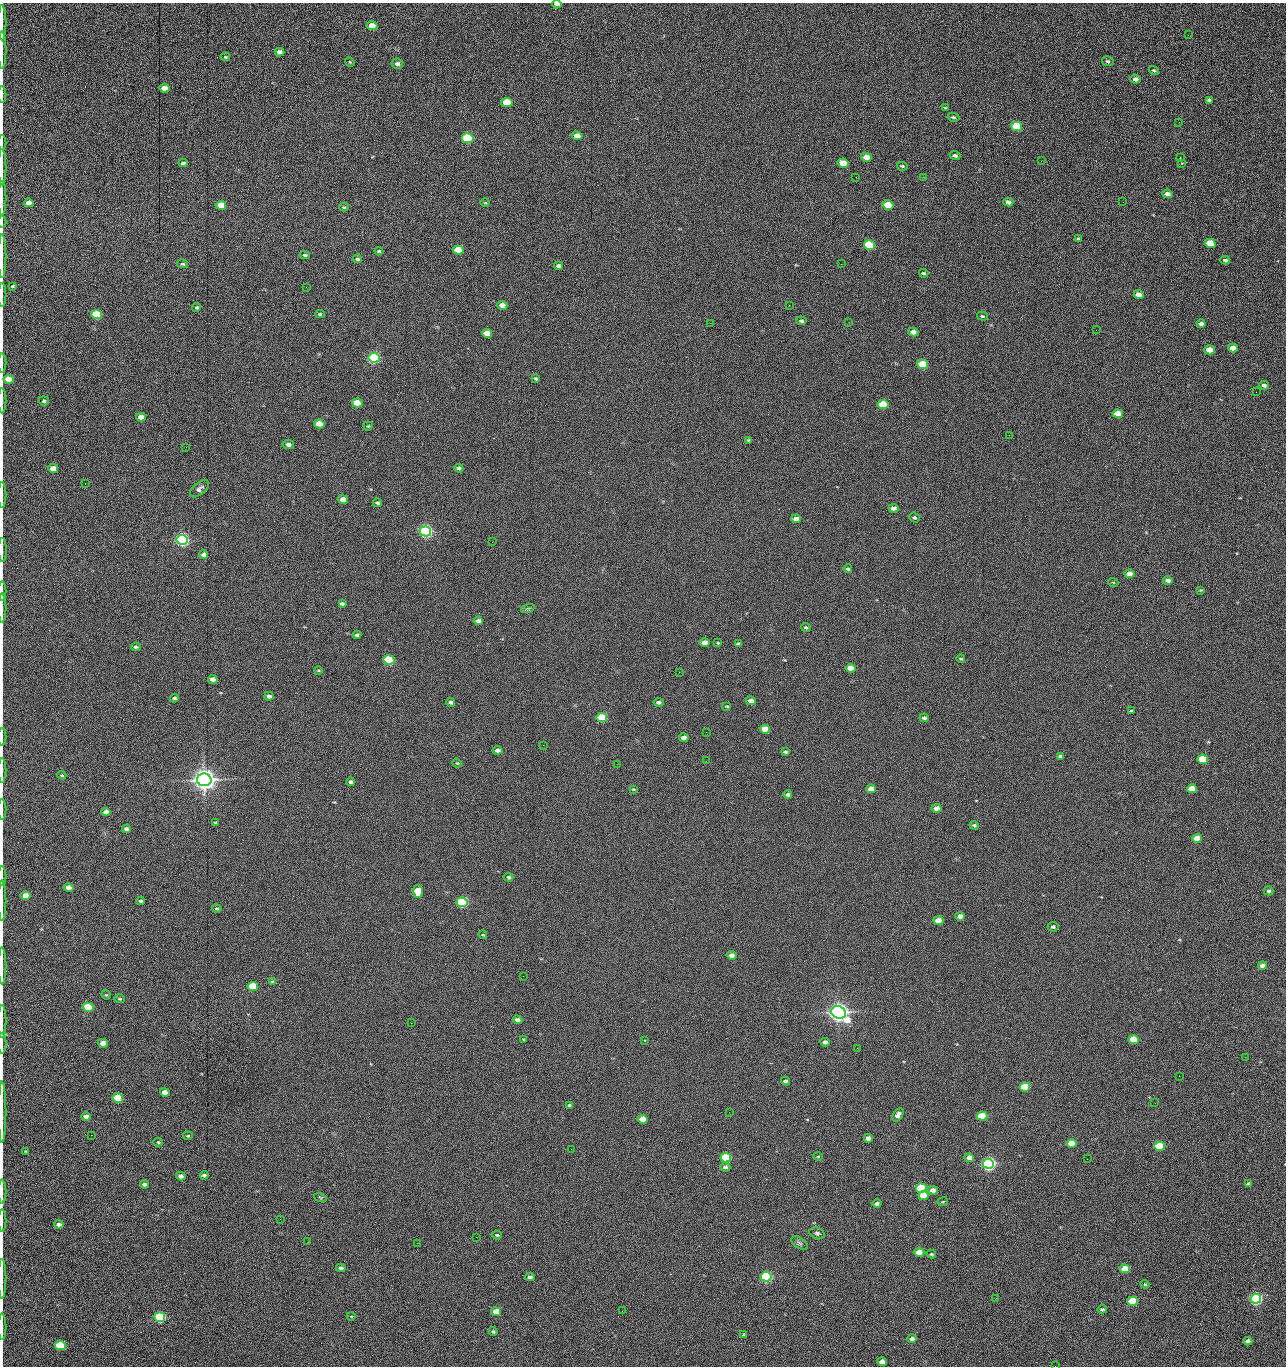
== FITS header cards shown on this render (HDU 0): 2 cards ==
NAXIS1  =                 1284 /fastest changing axis
NAXIS2  =                 1364 /next to fastest changing axis

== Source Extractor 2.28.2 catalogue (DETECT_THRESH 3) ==
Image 1284 x 1364 px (HDU 0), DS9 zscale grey, 1 PNG px = 1 image px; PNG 1288 x 1368 px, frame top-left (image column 1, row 1364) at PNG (2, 3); each listed source drawn as its Kron ellipse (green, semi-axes under 4 px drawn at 4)
Background 147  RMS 15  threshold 45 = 3 sigma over >= 5 px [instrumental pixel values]
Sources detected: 274; all 274 listed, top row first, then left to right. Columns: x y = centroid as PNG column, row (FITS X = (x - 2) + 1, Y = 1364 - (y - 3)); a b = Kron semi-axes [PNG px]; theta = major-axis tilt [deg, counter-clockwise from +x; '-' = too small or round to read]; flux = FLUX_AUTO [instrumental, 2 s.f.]
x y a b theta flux
557 4 5 3 - 3.3e+03
2 23 18 2 90 3.8e+03
372 25 5 4 - 1.3e+04
1188 35 3 2 - 7.9e+02
2 50 19 2 90 3.5e+03
279 52 5 4 - 5.3e+03
225 57 5 3 - 1.0e+03
1108 61 6 5 - 1.7e+03
350 62 5 4 - 8.7e+02
397 64 5 5 - 3.0e+03
1154 70 5 3 - 1.3e+03
1135 79 5 4 - 4.2e+03
164 88 5 4 - 1.4e+04
2 94 8 2 90 1.2e+03
1209 100 4 3 - 1.9e+03
507 102 5 4 - 4.2e+04
946 108 4 3 - 1.3e+03
953 117 6 4 -11 1.4e+03
1179 122 3 2 - 8.3e+02
1016 126 5 4 - 6.1e+04
577 136 5 4 - 1.4e+04
468 138 6 5 - 1.6e+05
2 143 7 2 90 1.4e+03
955 156 5 4 - 2.3e+03
866 157 5 4 - 1.2e+04
1180 158 2 2 - 7.0e+02
1041 161 3 2 - 1.3e+03
183 163 4 3 - 2.3e+03
843 163 5 4 - 2.8e+04
1182 163 4 3 - 9.8e+02
902 166 5 3 - 1.3e+03
2 167 18 2 90 3.2e+03
856 177 2 2 - 1.5e+03
923 177 2 2 - 1.2e+04
1167 194 5 4 - 6.2e+03
2 198 17 2 90 3.2e+03
1008 202 5 4 - 5.2e+03
1123 202 2 2 - 4.3e+02
29 203 5 4 - 1.0e+04
485 203 5 3 - 9.2e+02
221 205 5 4 - 2.0e+04
888 205 5 4 - 5.1e+04
344 207 4 3 - 1.5e+03
2 222 6 2 90 1.0e+03
1078 239 4 3 - 1.4e+03
1210 243 5 4 - 4.3e+04
869 245 5 4 - 1.0e+05
458 250 5 4 - 4.1e+04
379 251 4 3 - 1.4e+03
305 255 5 3 - 1.5e+03
2 256 22 2 90 4.2e+03
357 259 5 4 - 1.7e+03
1225 260 5 3 - 2.0e+03
183 264 5 4 - 1.6e+03
841 264 2 2 - 1.8e+04
558 266 4 3 - 2.6e+03
924 273 5 4 - 1.6e+03
13 286 3 3 - 1.2e+03
306 287 2 2 - 5.2e+02
2 295 12 2 90 1.8e+03
1139 295 5 4 - 7.6e+03
502 305 5 4 - 9.5e+03
789 305 2 2 - 6.0e+02
197 307 4 4 - 1.6e+03
320 314 5 4 - 1.2e+03
97 315 5 4 - 1.0e+05
982 316 5 4 - 1.5e+03
801 321 5 4 - 2.1e+03
849 322 2 2 - 6.4e+02
710 323 2 2 - 2.3e+03
1201 324 4 4 - 3.8e+03
1096 330 2 2 - 6.7e+02
913 332 5 4 - 7.6e+03
487 333 5 4 - 1.6e+04
1233 348 5 4 - 1.0e+04
1210 350 5 4 - 1.6e+04
374 358 6 5 - 3.0e+05
2 363 10 2 90 1.5e+03
923 364 5 4 - 5.8e+04
535 378 4 3 - 1.3e+03
9 379 5 4 - 2.5e+04
1264 385 5 4 - 2.7e+03
1256 392 2 2 - 7.5e+02
2 401 13 2 90 2.1e+03
44 401 5 4 - 1.8e+03
357 403 5 4 - 3.7e+04
883 405 5 4 - 6.0e+04
1118 414 5 4 - 1.9e+04
141 417 5 4 - 8.5e+03
319 424 5 4 - 2.9e+04
368 426 4 4 - 1.2e+03
1009 435 2 2 - 2.4e+03
749 440 4 3 - 1.7e+03
288 444 6 4 -10 4.3e+03
186 447 2 2 - 2.2e+03
53 468 5 4 - 1.2e+04
459 468 4 4 - 2.5e+03
85 483 2 2 - 5.6e+02
199 489 11 6 41 3.5e+03
2 495 13 2 90 2.0e+03
343 500 5 4 - 1.0e+04
377 503 4 3 - 2.2e+03
893 508 5 4 - 6.1e+03
914 518 5 4 - 1.8e+03
796 519 5 4 - 8.2e+03
425 531 6 5 - 5.0e+05
182 540 5 5 - 5.3e+05
492 542 2 2 - 1.8e+03
2 550 12 2 -90 2.6e+03
204 555 4 4 - 4.0e+03
848 569 4 3 - 1.9e+03
1130 574 5 4 - 1.3e+04
1168 580 4 4 - 3.9e+03
1113 582 5 3 - 8.3e+02
1200 590 4 3 - 9.5e+02
2 591 9 2 90 1.6e+03
342 603 4 3 - 2.0e+03
2 608 15 2 90 2.3e+03
528 608 7 4 18 1.9e+03
478 621 4 4 - 4.2e+03
806 627 5 4 - 1.4e+03
357 635 4 3 - 2.2e+03
705 643 5 4 - 1.0e+04
718 643 4 3 - 9.4e+02
738 644 3 3 - 1.6e+03
136 647 5 4 - 1.8e+03
961 659 4 3 - 1.1e+03
389 660 5 4 - 1.6e+05
851 668 5 4 - 1.4e+04
318 670 4 3 - 7.8e+02
679 672 2 2 - 2.5e+03
213 679 5 4 - 7.6e+03
269 696 4 3 - 4.0e+03
174 698 4 4 - 2.1e+03
751 701 5 4 - 6.0e+03
451 702 4 3 - 2.4e+03
659 702 5 4 - 2.6e+03
727 706 4 3 - 1.1e+03
1131 711 3 3 - 1.4e+03
602 718 5 4 - 6.6e+04
924 718 5 4 - 2.6e+03
765 729 5 4 - 2.7e+04
706 732 2 2 - 4.7e+02
2 737 9 2 90 1.4e+03
684 738 5 4 - 7.4e+03
543 745 2 2 - 2.1e+03
498 750 5 4 - 4.5e+03
785 752 4 3 - 1.7e+03
1060 756 4 3 - 1.9e+03
1203 759 5 4 - 7.6e+04
706 761 2 2 - 1.6e+03
457 763 5 4 - 1.1e+03
617 764 2 2 - 2.0e+03
2 770 12 2 90 2.2e+03
62 775 4 3 - 1.2e+03
204 780 7 6 - 1.5e+06
351 782 4 4 - 2.5e+03
633 789 4 3 - 1.0e+03
871 789 5 4 - 1.1e+04
1192 789 5 4 - 2.5e+04
788 795 4 3 - 3.0e+03
936 808 5 4 - 8.2e+03
2 809 10 2 90 1.9e+03
106 812 5 4 - 6.8e+03
215 823 4 3 - 1.1e+03
974 825 4 4 - 1.5e+03
126 829 4 4 - 3.9e+03
1197 838 5 4 - 1.5e+04
2 876 10 2 90 1.6e+03
509 877 4 4 - 2.0e+03
69 888 5 4 - 1.2e+04
418 891 6 5 - 2.8e+04
1269 891 5 4 - 1.9e+03
26 896 5 4 - 1.6e+04
2 900 20 2 90 3.2e+03
141 901 4 3 - 2.0e+03
462 902 5 4 - 2.4e+05
217 908 4 4 - 1.4e+03
960 916 5 4 - 5.9e+03
938 921 5 4 - 1.9e+04
1053 927 6 4 11 2.1e+03
483 935 4 3 - 8.3e+02
731 955 5 4 - 6.2e+03
2 966 18 2 90 3.3e+03
1262 966 4 4 - 7.2e+03
523 976 2 2 - 1.4e+03
273 982 4 4 - 1.9e+03
253 986 5 4 - 6.1e+04
106 995 5 4 - 1.1e+03
120 999 5 4 - 1.4e+03
88 1007 5 4 - 7.7e+04
839 1012 7 6 - 1.2e+06
518 1020 5 4 - 4.4e+03
2 1021 16 2 90 2.7e+03
411 1023 2 2 - 3.5e+03
524 1039 3 3 - 9.8e+02
644 1040 3 3 - 8.9e+02
1133 1040 5 4 - 4.8e+04
825 1042 4 4 - 3.7e+03
103 1043 5 4 - 1.1e+04
2 1044 10 2 90 1.6e+03
857 1048 3 2 - 1.0e+03
1245 1057 3 2 - 1.3e+03
1179 1076 2 2 - 1.7e+03
786 1081 4 3 - 3.2e+03
1025 1087 5 4 - 8.9e+04
165 1092 5 4 - 1.2e+04
118 1098 5 4 - 6.6e+04
1155 1103 2 2 - 5.4e+02
570 1105 4 3 - 1.8e+03
2 1112 30 2 90 5.6e+03
729 1112 2 2 - 6.9e+02
898 1115 7 4 55 5.0e+03
86 1116 5 4 - 5.6e+03
982 1116 5 4 - 7.3e+04
643 1119 5 4 - 2.1e+04
91 1135 2 2 - 1.6e+03
188 1136 5 3 - 1.1e+03
868 1138 4 4 - 7.2e+03
158 1142 4 4 - 1.1e+03
1072 1144 5 4 - 3.2e+04
1160 1146 5 4 - 9.9e+04
571 1149 2 2 - 6.9e+02
26 1151 4 3 - 1.2e+03
818 1157 5 3 - 1.0e+03
726 1158 5 4 - 1.5e+05
969 1158 5 4 - 7.8e+03
1087 1159 2 2 - 1.2e+03
988 1164 5 5 - 6.1e+05
725 1167 5 4 - 3.0e+03
204 1175 4 3 - 2.2e+03
181 1176 5 4 - 4.6e+03
144 1184 4 3 - 3.6e+03
1248 1184 4 3 - 1.9e+03
921 1188 5 4 - 1.5e+05
933 1190 5 4 - 6.4e+03
2 1192 12 2 90 2.1e+03
923 1195 5 4 - 1.7e+04
320 1197 6 4 -20 1.2e+03
943 1202 5 2 - 8.8e+02
877 1204 4 3 - 4.4e+03
280 1219 2 2 - 1.5e+03
2 1220 11 2 90 1.8e+03
59 1224 4 4 - 4.3e+03
817 1233 8 6 -19 2.4e+03
497 1235 4 3 - 1.5e+03
476 1237 2 2 - 4.6e+03
308 1242 2 2 - 1.1e+03
417 1243 2 2 - 3.5e+03
800 1243 9 5 -33 2.5e+03
919 1252 5 4 - 2.0e+04
931 1254 5 3 - 1.4e+03
341 1268 5 4 - 3.0e+03
1125 1269 5 4 - 2.7e+04
530 1277 5 4 - 3.1e+03
766 1277 5 4 - 3.1e+05
2 1279 20 2 90 3.8e+03
1145 1284 4 4 - 1.1e+03
996 1298 2 2 - 1.8e+03
1256 1299 5 5 - 3.6e+05
1133 1301 5 4 - 7.9e+04
1102 1309 5 3 - 1.8e+03
622 1311 2 2 - 5.7e+02
496 1312 5 4 - 1.8e+04
351 1316 4 3 - 8.1e+02
160 1317 5 5 - 2.4e+05
2 1327 13 2 90 2.4e+03
493 1331 4 3 - 1.5e+03
744 1335 4 3 - 1.4e+03
912 1339 4 3 - 4.1e+03
1248 1341 4 4 - 5.0e+03
60 1345 5 4 - 9.4e+04
882 1362 4 4 - 6.8e+03
1055 1366 2 2 - 1.3e+03
At the frame edge (FLAGS 8, measured only in part): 30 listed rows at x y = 557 4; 2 23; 2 50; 2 94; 2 143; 2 167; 2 198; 2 222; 2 256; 2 295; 2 363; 2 401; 2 495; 2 550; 2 591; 2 608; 2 737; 2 770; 2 809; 2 876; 2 900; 2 966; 2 1021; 2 1044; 2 1112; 2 1192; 2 1220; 2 1279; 2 1327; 1055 1366

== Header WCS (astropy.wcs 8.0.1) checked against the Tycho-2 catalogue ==
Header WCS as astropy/WCSLIB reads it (CRVAL/CRPIX/CD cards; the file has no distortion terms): RA---TAN/DEC--TAN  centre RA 15:41:41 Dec +51:59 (235.42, +51.98 deg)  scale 1.26 arcsec/px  FOV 26.9' x 28.5'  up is +92 deg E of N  parity flipped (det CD > 0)
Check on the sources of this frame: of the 60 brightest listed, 11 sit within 2.0 arcsec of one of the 11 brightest Tycho-2 stars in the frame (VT <= 12.29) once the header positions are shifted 0.50 arcsec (0.44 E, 0.24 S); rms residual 0.92 arcsec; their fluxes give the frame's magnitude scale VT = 25.23 - 2.5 log10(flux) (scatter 0.20 mag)
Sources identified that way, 11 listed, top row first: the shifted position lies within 2.0 arcsec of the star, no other Tycho-2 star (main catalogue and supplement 1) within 4.0 arcsec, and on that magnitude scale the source's flux lands within +1.5 / -3 mag of the star's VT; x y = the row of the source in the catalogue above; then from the Tycho-2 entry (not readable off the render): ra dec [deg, ICRS J2000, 3 dp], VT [Tycho-2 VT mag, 2 dp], TYC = Tycho-2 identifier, HIP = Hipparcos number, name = IAU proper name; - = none
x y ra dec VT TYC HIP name
374 358 235.614 +52.064 11.61 3489-1132-1 - -
425 531 235.514 +52.049 11.19 3489-1407-1 - -
182 540 235.515 +52.133 11.12 3489-1380-1 - -
204 780 235.378 +52.130 9.31 3489-1322-1 76850 -
462 902 235.303 +52.042 11.52 3489-958-1 - -
839 1012 235.232 +51.912 9.59 3489-824-1 - -
988 1164 235.143 +51.862 10.97 3489-1016-1 - -
921 1188 235.131 +51.886 12.29 3489-908-1 - -
766 1277 235.084 +51.941 11.45 3489-1346-1 - -
1256 1299 235.062 +51.771 11.53 3489-1453-1 - -
160 1317 235.075 +52.152 11.74 3489-912-1 - -